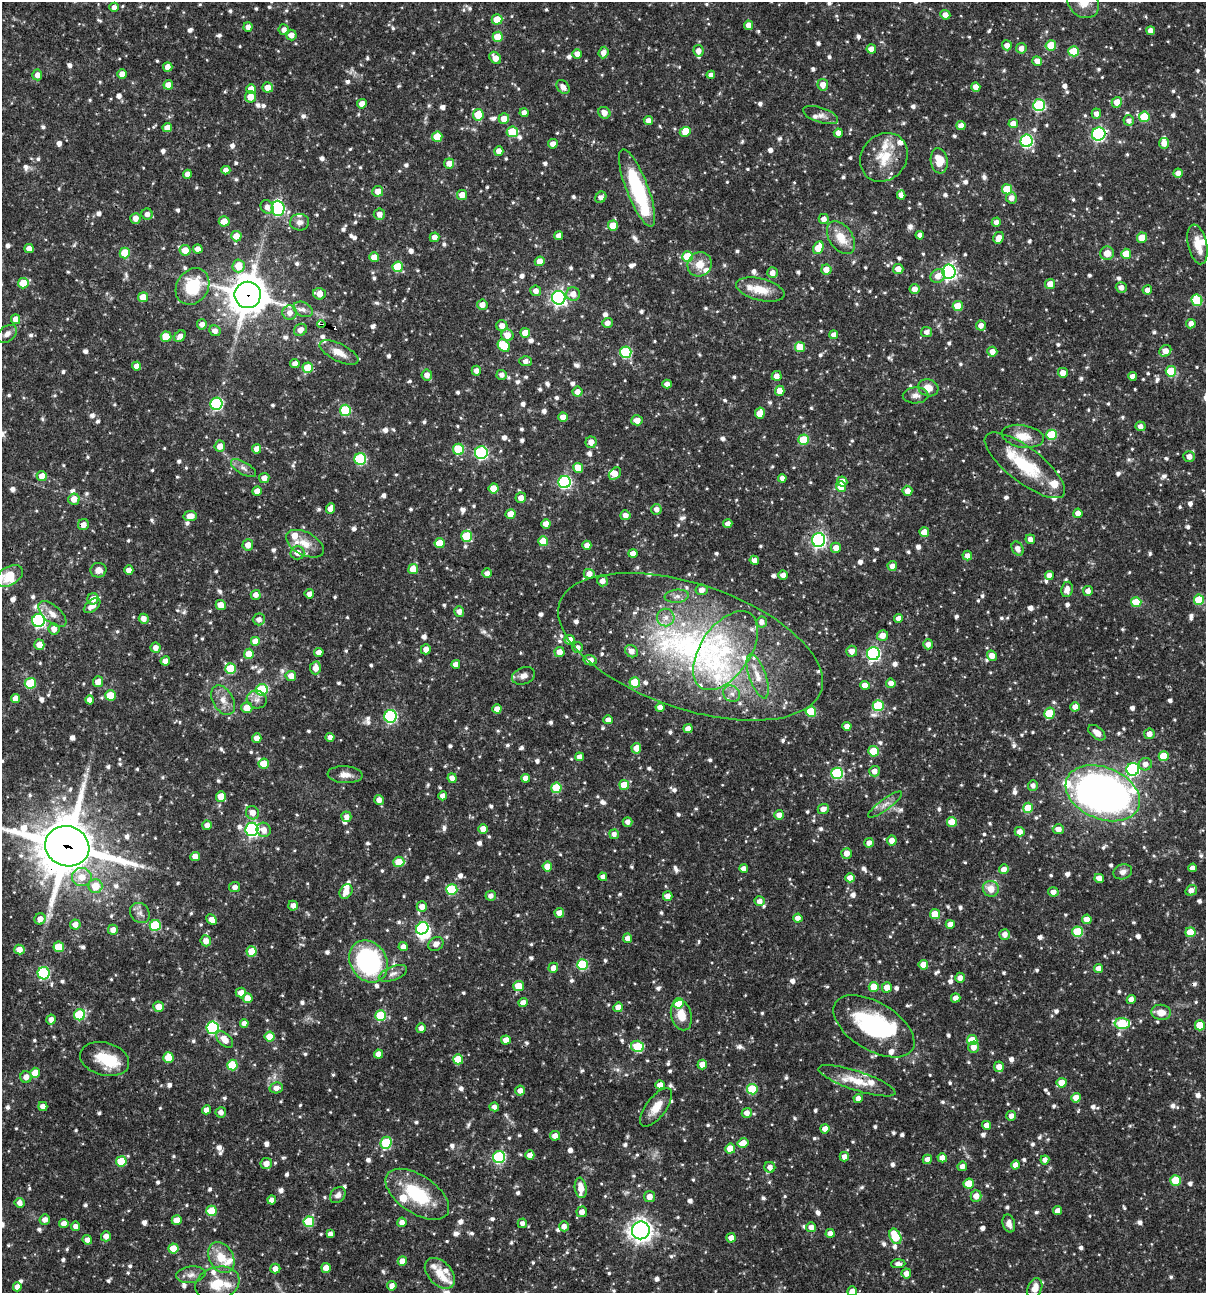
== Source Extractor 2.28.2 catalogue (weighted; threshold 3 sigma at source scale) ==
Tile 11 of 4 x 4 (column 3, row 3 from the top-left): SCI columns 2656-3859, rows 1293-2583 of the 5187 x 5168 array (HDU 1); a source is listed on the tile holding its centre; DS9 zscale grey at full resolution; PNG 1208 x 1295 px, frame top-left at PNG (2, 2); each listed source drawn as its Kron ellipse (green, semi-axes under 4 px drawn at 4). Shown black and unused: <1% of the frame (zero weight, under 3 of 4 exposures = <1% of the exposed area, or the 3 px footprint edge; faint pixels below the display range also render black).
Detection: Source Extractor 2.28.2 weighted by HDU 2 'WHT'; one run over the whole footprint, this tile lists its part. Background 0.0707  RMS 0.0036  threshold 0.0161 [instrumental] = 3 sigma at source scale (4.5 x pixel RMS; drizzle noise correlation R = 1.50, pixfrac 1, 0.05/0.05 arcsec/px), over >= 5 px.
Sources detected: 1187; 1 too faint to see at this stretch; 6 inside a brighter object's white glare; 3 cosmic-ray / hot-pixel residue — neither listed nor drawn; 37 inside a brighter listed object's ellipse — not listed separately; of the other 1140, all 500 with FLUX_AUTO >= 1.72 (the completeness limit of this list) listed and drawn (640 fainter detections not listed), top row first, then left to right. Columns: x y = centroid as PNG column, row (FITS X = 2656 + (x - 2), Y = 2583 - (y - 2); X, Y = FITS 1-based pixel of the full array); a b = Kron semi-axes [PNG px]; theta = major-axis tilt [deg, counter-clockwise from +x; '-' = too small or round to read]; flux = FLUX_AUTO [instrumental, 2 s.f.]
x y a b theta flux
1083 2 17 14 -45 5.1
114 7 4 4 - 1.7
945 15 5 4 - 2.4
497 19 5 5 - 7.3
748 25 5 4 - 3.1
248 27 5 4 - 2
284 30 5 5 - 1.7
1151 31 4 4 - 2.2
291 35 5 5 - 2.4
498 37 5 5 - 9.2
1007 45 5 5 - 2.4
1051 45 5 5 - 9.1
1021 48 5 5 - 2.4
871 49 5 4 - 2.9
698 51 5 5 - 2.4
1074 51 5 5 - 11
604 52 6 5 - 2.5
577 54 5 4 - 2.6
495 58 7 5 -53 3.4
1037 61 5 4 - 2.4
168 67 5 4 - 2.5
122 74 5 4 - 3.4
37 75 5 5 - 2.1
711 75 4 4 - 1.8
168 85 5 4 - 3.3
823 85 6 5 - 3
268 87 5 5 - 3.9
563 87 8 5 -51 2.3
976 87 5 4 - 3
251 89 5 5 - 5.3
250 97 6 5 - 3.8
1117 102 5 5 - 4.8
362 104 5 4 - 2.1
1039 105 6 6 - 34
524 113 4 4 - 2.6
604 113 6 5 - 2.8
1096 114 5 4 - 2
478 115 6 5 - 9.5
821 115 18 7 -18 2.4
1144 117 5 5 - 12
504 119 5 5 - 3.7
648 121 4 4 - 2.3
1129 121 5 5 - 1.7
1013 124 4 4 - 3.6
961 126 4 4 - 2.6
167 128 5 4 - 3.7
512 132 5 5 - 12
685 132 6 4 25 4
838 133 4 4 - 2.1
1099 134 7 6 - 58
437 137 5 5 - 7.5
1027 141 6 6 - 48
1164 143 5 5 - 2.6
553 144 5 5 - 2
499 151 5 4 - 2.7
884 157 26 22 51 11
939 161 12 8 -81 6.2
449 163 5 5 - 2.7
226 170 4 4 - 2
1178 173 4 4 - 2.5
187 174 4 4 - 2.4
637 188 41 11 -69 33
1007 189 5 5 - 11
378 191 5 5 - 3.1
462 195 5 5 - 3.5
901 195 4 4 - 2.2
601 197 6 5 - 1.8
1011 198 5 5 - 2.6
267 207 7 6 - 2
278 208 8 6 -85 48
147 214 5 5 - 1.8
379 214 6 5 - 2.4
135 218 5 5 - 2.8
824 219 5 5 - 2.3
224 221 5 5 - 3.4
300 222 9 8 - 1.8
996 222 4 4 - 2
613 226 5 5 - 6.4
920 235 4 4 - 1.7
236 236 5 5 - 4.4
558 236 4 4 - 2.3
434 237 5 4 - 2.1
841 238 18 11 -55 6.5
999 238 6 5 - 2.7
1142 238 5 5 - 7
1197 244 20 9 -77 5.3
818 248 6 5 - 8.1
29 249 4 4 - 3.2
198 249 4 4 - 2.4
185 250 5 5 - 4.9
125 253 5 5 - 9.2
1107 253 7 6 - 4
1126 254 5 5 - 7
374 257 5 4 - 3.8
687 257 5 5 - 12
540 261 5 5 - 4
700 264 12 11 - 4.6
239 266 6 6 - 6.3
398 267 5 5 - 14
826 269 5 5 - 3.6
898 269 5 5 - 3.3
949 272 7 6 - 100
772 273 5 5 - 2.5
938 276 8 6 36 3
23 283 5 5 - 6.4
1050 284 5 5 - 3.6
192 286 19 15 57 17
1121 287 5 5 - 2
760 289 25 11 -14 7.1
914 289 5 5 - 2.7
1147 290 5 4 - 2
536 291 5 5 - 2.4
319 294 6 5 - 3.7
573 294 7 7 - 3.1
248 295 13 13 - 870
143 297 5 5 - 4.8
559 298 7 6 - 110
1197 300 6 5 - 17
482 305 5 5 - 2.6
958 306 5 5 - 8.8
303 309 10 7 -27 1.8
290 313 7 7 - 2.8
16 319 5 4 - 2.7
607 323 5 5 - 2.1
202 324 5 5 - 2.2
321 324 4 3 - 7.3
1191 324 5 4 - 2.2
981 325 5 5 - 2.2
502 326 6 5 - 2.7
300 330 7 5 33 2.5
215 331 6 5 - 1.9
927 332 5 5 - 1.8
525 333 5 5 - 5.5
7 334 11 7 36 2.1
507 335 6 6 - 3.9
834 335 4 4 - 2.3
180 336 6 5 - 2
166 337 5 5 - 7.9
504 346 7 5 -48 10
800 347 5 5 - 6.8
1165 351 6 5 - 3.3
626 352 6 5 - 31
992 352 5 5 - 2.8
339 353 21 8 -26 4.6
526 361 6 5 - 1.8
295 363 4 4 - 2.2
137 366 4 4 - 2.6
308 368 5 5 - 9.3
476 371 5 4 - 2
1171 371 5 5 - 14
1063 373 5 5 - 3.1
427 375 5 5 - 2.2
502 375 5 5 - 1.8
777 376 5 4 - 2.5
1133 376 4 4 - 2.2
667 384 4 4 - 2.2
928 388 10 8 -17 4.2
780 391 5 4 - 4
577 392 5 5 - 2.1
916 395 13 8 2 2.2
216 404 6 6 - 43
345 410 5 5 - 22
760 413 5 5 - 5.3
563 417 5 4 - 2.9
637 420 6 5 - 3.5
1140 426 5 5 - 2
1052 435 5 5 - 19
1023 436 21 11 -9 5.8
803 440 5 5 - 12
591 442 5 5 - 2.8
220 446 5 5 - 3
257 449 5 4 - 3
458 449 6 5 - 14
481 453 6 6 - 49
1189 456 6 5 - 2.4
360 459 6 6 - 30
1025 465 49 17 -38 20
243 468 14 6 -32 1.8
578 468 5 5 - 5.8
615 474 7 5 45 3.5
42 476 5 5 - 4.4
264 478 5 5 - 2.4
782 478 4 4 - 2
842 481 5 5 - 3.5
565 482 6 6 - 49
841 487 5 5 - 4.1
493 488 5 5 - 5.7
257 491 4 4 - 3.3
907 491 5 5 - 2.8
521 498 5 5 - 2.3
74 499 5 5 - 3.3
330 508 5 4 - 2.5
656 509 5 5 - 1.8
1078 513 4 4 - 2.5
511 514 5 5 - 5.2
625 515 5 5 - 2.4
190 516 6 5 - 3.8
546 524 5 4 - 2.9
728 524 4 4 - 2.3
83 525 5 5 - 2.5
924 532 5 5 - 4
467 536 5 5 - 18
1030 539 5 4 - 2
819 540 7 6 - 86
543 541 5 5 - 6.8
440 543 5 5 - 6.8
305 544 20 11 -28 5.6
248 545 5 5 - 3
587 545 4 4 - 2.5
836 548 5 5 - 3.1
1018 549 7 5 -59 2.2
297 553 7 6 - 3
633 553 4 4 - 2.5
967 556 5 5 - 2
754 560 5 4 - 2
892 566 5 4 - 2.2
413 569 5 5 - 7
98 570 8 7 - 2.7
129 570 4 4 - 2.5
487 573 5 5 - 1.9
589 574 5 5 - 2.5
783 575 5 4 - 2.3
1049 575 4 4 - 2.2
9 576 15 9 30 13
602 581 5 5 - 2.2
1067 589 8 6 79 2.5
702 590 6 5 - 2.6
1088 591 5 5 - 2.1
309 594 5 4 - 2.4
256 595 5 5 - 2.3
677 596 12 6 6 1.9
93 599 6 5 - 2.8
1199 600 5 5 - 13
1136 602 5 5 - 9.7
221 605 5 5 - 3.9
92 606 9 5 39 3.1
459 611 5 5 - 2.2
52 614 17 8 -41 3.4
666 617 9 9 - 2.6
898 618 4 4 - 2.2
144 619 5 5 - 2.5
259 619 6 6 - 1.9
39 620 6 6 - 65
762 622 5 5 - 1.9
54 629 5 5 - 2.6
883 635 6 5 - 3.1
570 640 5 5 - 2.9
256 641 5 5 - 5.3
928 644 5 5 - 2.2
39 645 5 5 - 4.2
691 647 138 62 -19 140
155 648 5 5 - 2.2
577 648 5 5 - 2.1
426 649 5 5 - 2.5
631 651 7 5 -38 2.5
725 651 44 25 56 31
852 651 5 5 - 2.6
319 652 4 4 - 2.4
559 652 5 5 - 3.5
249 654 5 5 - 7.4
873 654 6 6 - 71
992 656 5 5 - 2.9
590 660 7 5 -11 2.6
165 661 4 4 - 2.6
456 664 4 4 - 2.5
230 668 5 5 - 12
315 668 6 5 - 3.3
291 676 5 5 - 3
524 676 12 8 22 2.1
758 676 23 8 -70 5.5
98 682 5 5 - 3
30 683 6 5 - 17
635 683 5 5 - 14
891 683 5 4 - 2.3
865 685 4 4 - 3.3
262 690 6 5 - 23
732 694 9 7 -41 1.9
110 695 5 5 - 6.4
16 698 4 4 - 3.4
257 699 10 9 - 1.9
90 700 4 4 - 2.4
223 700 16 10 -60 3.6
878 706 5 5 - 19
660 707 4 4 - 2.3
1075 707 4 4 - 2.9
247 708 5 5 - 4.2
497 709 4 4 - 2.4
811 712 5 5 - 16
1049 713 5 5 - 13
390 716 6 6 - 48
608 720 4 4 - 2.2
847 726 4 4 - 2.5
688 729 4 4 - 2.6
1097 733 10 6 -39 2.8
1149 734 5 5 - 2.4
330 737 4 4 - 2.2
257 738 5 5 - 2.6
636 748 5 5 - 4.4
873 751 5 5 - 10
1164 756 5 5 - 9.8
579 757 4 4 - 2.3
264 764 5 5 - 7
1145 764 6 6 - 2.3
1133 769 6 6 - 47
874 771 5 5 - 2.4
837 773 6 5 - 32
345 775 17 8 -4 2.8
452 778 5 4 - 2.4
526 778 4 4 - 2.3
624 785 5 5 - 8.3
1033 785 5 5 - 1.7
556 788 5 5 - 13
1103 793 39 26 -22 200
221 796 5 5 - 6.2
443 796 4 4 - 2.6
379 800 5 5 - 2.1
885 804 21 5 36 2.5
1028 808 5 5 - 9.4
823 809 5 5 - 2.4
252 813 7 6 - 3.1
779 815 5 5 - 2.4
346 817 5 5 - 1.7
628 822 5 5 - 1.8
952 822 5 5 - 6.4
207 825 5 4 - 2.1
252 829 6 6 - 71
483 829 5 5 - 4.2
1058 829 5 5 - 2.6
264 830 7 7 - 2.9
1020 832 5 5 - 2.7
614 834 5 5 - 1.8
892 840 5 5 - 2.7
869 843 5 4 - 2.2
67 846 22 20 -19 2000
847 853 5 5 - 2.7
195 856 5 4 - 2.6
399 862 5 5 - 6.7
547 866 5 5 - 5.3
1193 868 4 4 - 2.4
744 869 4 4 - 2.1
1004 869 5 4 - 2.9
1123 872 9 7 19 1.9
82 877 10 9 - 4.7
603 877 4 4 - 1.8
850 878 5 4 - 3
1099 878 5 4 - 2.5
95 886 7 7 - 7.1
235 887 5 5 - 1.8
452 889 5 5 - 21
991 889 8 7 - 4.1
1191 890 6 5 - 2.7
346 892 8 5 56 3.3
1053 892 5 4 - 2.5
491 896 5 5 - 1.7
668 896 5 4 - 2.8
760 901 5 5 - 2.2
293 906 5 4 - 2
422 906 5 5 - 2.7
140 913 11 9 -46 2.1
559 913 5 5 - 3.2
935 914 5 5 - 7.7
798 918 4 4 - 2.3
40 919 6 5 - 3
1087 919 5 4 - 3.6
212 920 6 4 -46 3.2
950 924 4 4 - 2.9
75 925 5 5 - 2.6
155 925 5 5 - 23
422 928 6 5 - 43
113 930 5 5 - 2.3
1078 932 5 5 - 16
1190 932 5 5 - 6.7
1005 934 5 5 - 2.2
627 938 4 4 - 2.1
206 941 5 5 - 2.7
436 944 8 6 35 2.3
59 947 5 5 - 8.6
403 947 5 4 - 2.2
19 949 5 5 - 3.5
252 951 5 5 - 7.6
368 961 22 18 -58 55
582 965 5 5 - 19
923 965 5 4 - 4.4
553 968 5 5 - 2.8
1099 968 4 4 - 2.4
44 973 6 6 - 36
393 973 15 7 21 2.1
960 978 5 5 - 2.2
519 986 5 5 - 6.2
874 987 5 5 - 7.3
887 987 5 5 - 3.3
241 992 5 5 - 2.2
248 998 5 5 - 3.9
956 998 5 4 - 2.3
1131 999 4 4 - 2.4
523 1003 4 4 - 2.5
678 1003 5 5 - 10
159 1007 5 5 - 4.6
618 1007 5 4 - 3.3
1161 1012 10 7 -6 3.5
80 1015 6 5 - 22
381 1015 5 5 - 19
681 1015 15 10 -75 5.7
51 1019 5 4 - 2.3
244 1023 4 4 - 2.4
1122 1024 7 5 -1 24
1200 1025 5 5 - 8.2
874 1026 45 24 -31 40
212 1028 6 6 - 41
421 1028 5 5 - 1.9
270 1037 5 5 - 6
225 1039 10 6 -42 3.9
506 1040 5 4 - 4.1
972 1040 5 5 - 9
638 1046 6 5 - 17
974 1047 5 5 - 2.8
378 1054 4 4 - 2.7
168 1057 5 5 - 7.7
105 1059 25 16 -15 11
458 1059 5 5 - 11
702 1064 5 4 - 3.9
232 1065 5 5 - 15
999 1067 5 5 - 2.6
35 1073 5 5 - 4.7
26 1077 5 5 - 2.6
857 1081 40 9 -18 8.8
1062 1083 5 5 - 5.5
660 1085 5 4 - 2.7
276 1088 7 5 11 2.1
752 1089 5 5 - 14
520 1091 5 5 - 2.4
858 1098 4 4 - 2.2
1076 1098 5 5 - 3.9
43 1106 5 4 - 2.3
494 1107 4 4 - 1.9
656 1107 23 10 53 5.1
206 1110 4 4 - 2.6
221 1112 5 5 - 1.8
747 1113 5 5 - 2.6
1011 1116 5 4 - 2
987 1125 4 4 - 2.4
825 1129 4 4 - 3
555 1136 5 4 - 2.7
386 1143 6 5 - 23
743 1143 5 4 - 5
730 1149 5 5 - 6
530 1155 5 4 - 2.6
499 1157 6 6 - 40
844 1157 5 4 - 2.2
942 1158 5 4 - 2.8
927 1159 5 4 - 2.3
1045 1160 4 4 - 1.8
121 1161 5 5 - 12
266 1163 6 5 - 2.6
1016 1165 4 4 - 3
962 1166 5 4 - 2
770 1167 5 5 - 2.2
1175 1180 5 5 - 12
969 1184 5 5 - 8.7
581 1188 10 6 -81 4.3
417 1194 36 19 -33 21
338 1195 9 7 48 1.9
976 1196 5 5 - 3.2
650 1197 5 5 - 2.7
272 1200 4 4 - 2.3
19 1203 5 5 - 2
212 1211 5 5 - 11
1058 1211 4 4 - 2.3
582 1212 5 5 - 2.4
45 1219 5 5 - 2.2
177 1220 5 4 - 3.5
309 1222 5 5 - 20
402 1222 5 4 - 2.5
64 1223 4 4 - 2.4
522 1223 5 4 - 1.8
1009 1224 9 6 -75 1.9
75 1226 4 4 - 1.9
564 1226 5 5 - 2.3
811 1227 5 5 - 2.4
641 1230 9 9 - 230
830 1233 4 4 - 2.3
330 1234 4 4 - 1.9
106 1236 5 5 - 2.5
895 1236 8 5 -64 11
731 1238 5 4 - 2.8
87 1240 5 4 - 2.1
173 1248 5 5 - 6.5
221 1257 16 12 -60 7.2
402 1261 5 4 - 4.5
898 1264 7 4 3 1.7
326 1268 5 4 - 3.4
275 1269 5 5 - 2.6
440 1273 18 11 -47 5.1
906 1273 5 5 - 2.5
191 1275 14 8 7 2.5
217 1283 22 16 17 9
392 1286 5 4 - 2.3
17 1287 4 4 - 2.3
1035 1288 10 7 66 3.6
852 1291 5 5 - 2.7
Overlapping masked pixels (flux is a lower limit): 7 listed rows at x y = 1099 134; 248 295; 321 324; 1025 465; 691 647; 67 846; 857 1081
Isophote crosses this tile's border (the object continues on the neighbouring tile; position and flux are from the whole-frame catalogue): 4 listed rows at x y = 1083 2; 9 576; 67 846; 852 1291